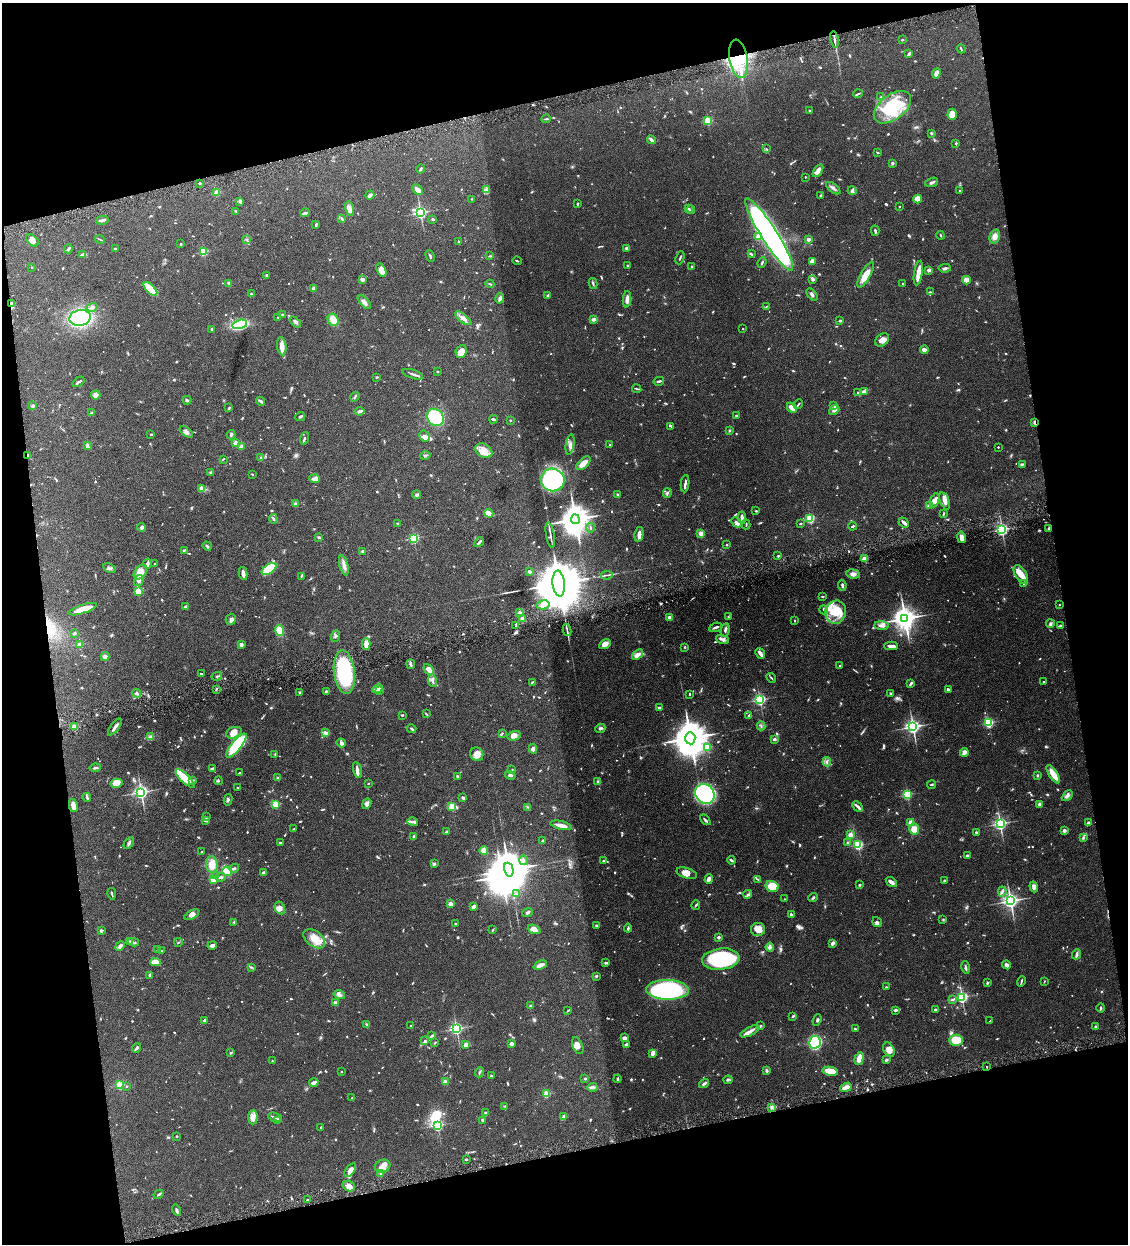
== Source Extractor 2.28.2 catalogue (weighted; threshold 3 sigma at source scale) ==
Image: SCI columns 262-4764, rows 3-4970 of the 4909 x 4973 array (HDU 1 of 3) = the unmasked area's bounding box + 8 px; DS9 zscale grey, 4 x 4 block average (1 PNG px = mean of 4 x 4 image px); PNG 1130 x 1246 px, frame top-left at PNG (2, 3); each listed source drawn as its Kron ellipse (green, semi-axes under 4 px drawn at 4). Shown black and unused: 25% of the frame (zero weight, under 4 of 8 exposures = <1% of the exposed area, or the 3 px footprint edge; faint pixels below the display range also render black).
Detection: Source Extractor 2.28.2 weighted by HDU 2 'WHT'. Background 0.0434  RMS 0.0037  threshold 0.0151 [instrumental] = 3 sigma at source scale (4.09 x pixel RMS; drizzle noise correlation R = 1.36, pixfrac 0.8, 0.05/0.05 arcsec/px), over >= 5 px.
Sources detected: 1241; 32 too faint to see at this stretch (4 x 4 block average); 3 inside a brighter object's white glare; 3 cosmic-ray / hot-pixel residue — neither listed nor drawn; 28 coinciding with a brighter row at this scale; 60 inside a brighter listed object's ellipse — not listed separately; of the other 1115, all 500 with FLUX_AUTO >= 1.76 (the completeness limit of this list) listed and drawn (615 fainter detections not listed), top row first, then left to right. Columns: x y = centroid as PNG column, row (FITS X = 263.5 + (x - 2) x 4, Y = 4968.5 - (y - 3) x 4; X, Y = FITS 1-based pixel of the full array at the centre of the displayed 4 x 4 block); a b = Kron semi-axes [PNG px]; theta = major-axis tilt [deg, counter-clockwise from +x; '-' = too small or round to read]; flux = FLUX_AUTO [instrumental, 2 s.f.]
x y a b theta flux
834 40 8 2 -80 6.9
902 40 2 2 - 2.6
961 49 5 2 - 2.1
909 54 4 2 - 6.9
739 59 19 9 -80 150
936 73 5 2 - 22
858 94 4 2 - 2.4
881 97 3 2 - 2
892 107 21 12 37 120
810 111 3 2 - 2.2
952 114 5 4 - 28
546 119 5 2 - 3.1
708 121 2 2 - 140
931 133 3 2 - 2.7
651 140 5 2 - 8.1
956 143 2 2 - 2.5
766 149 4 2 - 1.8
877 152 3 2 - 1.8
892 163 3 2 - 3.4
421 169 4 2 - 3.1
818 171 7 3 57 15
805 177 2 2 - 3.1
932 182 7 3 19 4.4
200 183 2 2 - 6.9
833 188 8 3 -39 6.3
418 190 6 3 -44 14
486 190 4 2 - 3.5
852 191 4 3 - 4.5
959 191 2 2 - 3.7
217 193 2 2 - 66
370 195 4 2 - 7.5
821 196 3 2 - 3.5
472 199 2 2 - 2.7
918 199 4 4 - 30
240 201 3 2 - 7
577 204 3 2 - 2.2
899 206 2 2 - 1.8
688 208 2 2 - 4.1
350 209 7 3 -78 13
691 210 4 2 - 2.2
236 211 3 2 - 2.3
305 213 4 2 - 3.9
420 213 2 2 - 470
342 219 3 2 - 2.5
433 219 2 2 - 3
102 220 6 2 15 7.4
316 225 4 2 - 2.6
875 231 5 2 - 3.7
769 235 42 8 -57 1200
941 235 4 2 - 1.8
995 236 7 5 75 13
758 237 2 2 - 57
100 239 5 2 - 1.8
808 239 2 2 - 12
32 240 7 5 -45 12
246 240 4 2 - 1.9
459 241 2 2 - 2
181 244 2 2 - 2.3
627 248 3 3 - 5.7
68 249 4 3 - 2.8
115 249 2 2 - 10
203 252 2 2 - 140
751 254 2 2 - 3
83 255 4 2 - 17
430 256 6 2 -64 3.8
490 256 4 2 - 1.8
680 258 7 2 70 2.4
517 261 4 2 - 2.2
762 262 5 2 - 2.9
812 262 4 3 - 15
627 265 2 2 - 1.9
32 267 2 2 - 3.5
692 267 3 2 - 1.8
945 268 6 2 6 4.4
381 270 7 4 -63 17
929 270 2 2 - 25
918 273 12 2 80 31
267 275 3 2 - 2.4
866 275 14 5 61 26
362 279 2 2 - 29
813 279 3 2 - 5.9
966 280 4 4 - 17
229 283 4 2 - 2.2
593 283 5 2 - 3.3
902 283 2 2 - 2
490 284 4 2 - 2.2
313 288 3 2 - 7
150 289 8 3 -44 43
930 292 4 2 - 2.2
251 294 3 3 - 2.1
548 295 3 2 - 4.2
812 295 7 3 -51 6.4
500 298 5 3 - 7.3
627 299 8 3 86 11
364 302 8 4 -46 7.6
11 303 3 2 - 3.1
92 307 5 3 - 5.9
766 307 4 2 - 1.8
283 315 3 3 - 3.5
278 317 2 2 - 3
80 318 11 8 10 290
463 318 10 3 -38 10
593 319 2 2 - 13
333 320 6 5 - 20
840 321 2 2 - 11
295 322 6 3 -45 5.7
240 324 7 4 16 130
211 329 3 2 - 2
743 329 2 2 - 2.2
882 340 8 5 41 12
282 346 9 4 -82 17
924 350 4 3 - 12
461 351 6 5 - 17
437 371 2 2 - 2.5
413 374 10 2 -18 5.3
377 377 3 2 - 1.8
659 381 5 2 - 4.4
79 382 6 2 36 4.7
637 389 5 2 - 2.1
864 391 4 3 - 4
858 393 3 2 - 3.2
96 395 5 4 - 7.3
355 397 5 2 - 3.4
187 400 4 2 - 3.3
260 401 5 2 - 7.2
798 404 5 2 - 2.2
834 405 4 3 - 3.2
33 406 2 2 - 13
229 408 4 2 - 1.8
792 408 5 3 - 15
834 410 5 3 - 8.6
360 411 5 2 - 8.4
91 413 3 2 - 5.7
300 416 5 2 - 3.8
736 416 3 2 - 2.4
435 417 9 7 -52 97
493 419 4 2 - 3.5
510 420 2 2 - 4.6
1035 422 2 2 - 11
671 426 3 2 - 2.5
730 431 2 2 - 2.5
186 432 7 3 -39 6.5
151 434 2 2 - 3
231 435 5 3 - 3.2
424 436 6 5 - 9.6
304 438 6 2 71 3.2
235 443 2 2 - 34
570 444 10 4 81 9.4
610 445 3 2 - 1.9
87 446 4 2 - 10
241 447 2 2 - 44
998 447 2 2 - 3.9
484 451 9 6 -32 23
425 455 5 2 - 2.5
28 456 3 2 - 3.7
261 458 4 2 - 3.2
223 459 4 2 - 1.8
583 463 9 4 42 17
1022 464 3 3 - 3
210 472 2 2 - 2.5
252 474 2 2 - 1.9
315 479 5 4 - 6.3
553 480 12 11 - 370
685 484 9 2 84 6.3
201 488 4 3 - 6.8
667 493 5 3 - 4.6
618 494 3 2 - 1.8
417 495 4 3 - 3.6
935 500 7 4 68 17
945 501 9 4 -69 11
295 504 4 3 - 3.2
929 505 4 2 - 8.2
756 511 2 2 - 2
489 513 4 3 - 25
943 514 4 2 - 2.5
742 518 6 3 -81 7.4
273 519 5 2 - 3.2
575 519 5 4 - 4700
810 519 2 2 - 190
736 522 6 2 -44 6.9
397 523 3 2 - 2.2
904 523 6 2 -45 6.6
746 524 5 2 - 2.1
800 524 3 2 - 1.8
852 526 4 2 - 2.5
141 527 4 3 - 6.7
590 528 5 2 - 2.4
1049 528 3 2 - 5.7
1002 529 2 2 - 520
639 534 7 4 77 9.4
701 534 2 2 - 38
550 535 13 2 -79 6
319 537 4 3 - 2.4
961 537 6 3 -78 12
414 538 2 2 - 220
479 542 5 2 - 6.2
727 545 2 2 - 2.1
207 546 5 2 - 2.6
184 550 3 2 - 1.9
362 551 2 2 - 3.4
778 556 3 2 - 2
865 559 2 2 - 79
147 564 5 3 - 7.7
155 564 2 2 - 1.8
344 565 10 3 -75 11
109 568 7 3 -26 5.1
269 569 8 4 35 61
530 571 4 3 - 2.9
140 572 8 5 53 26
243 573 6 3 -78 11
853 574 7 4 -8 12
607 575 6 2 9 2.9
1021 575 10 5 -60 25
301 576 4 2 - 2.1
139 580 6 4 58 7.6
559 583 13 6 -83 30000
1023 584 4 2 - 1.9
842 585 5 2 - 5.4
138 591 2 2 - 90
823 596 3 2 - 2.1
543 605 7 4 13 9.1
1059 605 2 2 - 3.3
186 606 4 2 - 2.2
83 609 15 4 18 30
824 610 5 2 - 2.9
519 612 2 2 - 14
836 612 12 10 76 42
670 617 2 2 - 31
729 617 3 2 - 1.8
522 618 3 3 - 5.5
905 618 4 3 - 2400
231 619 5 5 - 5.3
794 621 3 2 - 1.9
1050 624 4 3 - 4.5
516 626 3 2 - 2.1
881 626 7 4 -2 10
1061 626 4 2 - 2.9
715 627 6 2 21 5.7
567 630 6 2 -79 3.6
725 630 7 3 78 4.6
279 631 5 4 - 29
74 633 2 2 - 5.3
336 636 6 2 73 2.9
722 639 7 3 -22 7.3
241 644 3 3 - 6.2
366 644 6 3 -89 14
605 644 6 4 32 10
80 645 2 2 - 36
891 646 7 2 1 10
685 647 2 2 - 2.3
760 653 5 2 - 13
638 655 6 3 38 15
105 656 4 3 - 5.8
411 664 5 2 - 5.5
840 666 2 2 - 3
429 669 6 4 -49 13
344 672 22 10 -83 180
201 674 4 2 - 2.4
217 676 5 2 - 3.2
771 678 5 2 - 2.2
432 680 6 3 -81 6.2
532 682 4 2 - 1.8
1043 682 2 2 - 2.5
911 684 4 2 - 5.2
216 689 3 2 - 1.9
378 689 5 2 - 5.8
948 689 3 2 - 4.3
326 691 2 2 - 3.3
379 691 4 2 - 2.4
300 692 3 3 - 2.2
137 693 4 3 - 4.1
890 693 2 2 - 3.6
690 694 2 2 - 2
760 700 2 2 - 410
659 708 3 2 - 4.5
426 714 4 2 - 2.1
402 715 3 2 - 2.2
749 716 4 2 - 3.8
989 723 2 2 - 250
761 726 4 2 - 2.7
74 727 4 4 - 8.1
115 727 10 2 54 10
913 727 2 2 - 770
600 728 5 2 - 4.6
412 729 4 2 - 2.6
234 733 8 5 21 28
325 733 3 3 - 3.4
502 733 2 2 - 1.9
514 736 6 4 16 13
150 737 4 2 - 7.7
690 738 6 5 - 7800
774 739 2 2 - 4.5
341 743 4 4 - 5.8
236 746 15 5 51 150
708 747 2 2 - 84
533 749 5 3 - 7.6
964 752 4 3 - 10
275 754 4 2 - 1.8
477 754 7 6 - 15
827 762 5 2 - 3.3
95 768 6 2 9 3.3
212 768 4 2 - 3.6
357 770 8 3 -76 7.1
512 770 3 2 - 1.8
239 773 3 2 - 2.2
1053 774 10 3 -58 34
510 775 5 2 - 3.5
1038 775 2 2 - 2.7
457 777 3 2 - 4.3
278 778 2 2 - 3.2
185 779 12 4 -44 45
193 780 3 2 - 2.6
218 781 4 2 - 2
598 781 2 2 - 1.9
116 783 6 4 13 21
368 784 2 2 - 1.8
931 785 4 2 - 2.1
237 788 2 2 - 2
141 792 2 2 - 730
705 794 10 9 - 290
907 795 2 2 - 200
1067 796 6 3 46 6.7
87 797 4 3 - 2.6
463 797 3 2 - 5.3
228 800 6 3 80 3.8
276 804 2 2 - 120
367 804 6 4 68 6.5
1039 804 3 2 - 4.9
73 806 7 3 -80 24
858 806 6 3 -46 4.9
452 807 2 2 - 110
528 807 3 2 - 2.2
206 817 2 2 - 2.5
205 820 4 2 - 6.2
705 820 6 2 -46 4.5
413 822 5 2 - 6.8
910 822 3 3 - 11
1089 822 3 2 - 4.3
1000 824 2 2 - 580
561 825 11 3 -12 17
294 829 2 2 - 3.5
914 829 5 5 - 22
1064 830 2 2 - 24
446 832 2 2 - 15
976 832 2 2 - 14
850 835 2 2 - 14
414 836 3 2 - 2.8
1083 838 3 2 - 3.2
543 841 4 3 - 3.6
281 842 4 2 - 2
129 843 6 3 57 4.2
848 843 2 2 - 9.1
858 845 2 2 - 230
484 850 4 3 - 14
202 851 2 2 - 1.8
967 855 3 2 - 2.7
523 860 5 2 - 2.6
731 860 4 2 - 5.3
604 861 3 2 - 1.9
434 864 3 2 - 4.1
212 865 8 6 -84 24
234 868 5 2 - 4.4
509 870 7 4 -78 9600
227 871 5 4 - 16
264 873 4 3 - 6.3
687 873 10 5 -18 13
215 875 2 2 - 2.1
221 877 5 3 - 5.1
709 879 5 3 - 14
758 879 3 2 - 2
213 880 4 2 - 14
944 881 2 2 - 3.5
891 882 6 2 -36 13
859 885 3 3 - 1.9
772 886 7 5 -16 47
1034 887 5 4 - 7.9
1002 891 5 3 - 4.3
112 894 6 2 -80 2.5
517 894 3 2 - 3.1
748 894 4 2 - 2.9
813 898 5 2 - 3.6
785 899 2 2 - 2.1
1010 901 3 3 - 990
450 904 2 2 - 45
696 905 5 2 - 2.6
474 906 3 2 - 9.7
280 908 7 5 -63 9.1
528 912 5 2 - 4.1
192 915 8 3 29 7.8
791 915 3 2 - 4.5
943 920 2 2 - 1.8
234 922 4 2 - 2.6
877 922 5 4 - 5.4
456 923 4 2 - 2
596 925 2 2 - 9.4
628 928 4 2 - 3.3
534 929 6 3 -21 13
758 929 7 6 - 18
493 930 4 2 - 2
101 931 2 2 - 16
719 937 2 2 - 15
314 939 12 7 -36 26
130 941 2 2 - 2.4
133 942 6 2 -11 2.3
178 942 4 2 - 1.8
833 943 3 3 - 7.2
212 945 5 3 - 8.1
120 946 5 2 - 8.4
770 947 4 3 - 5.4
157 950 4 2 - 2.3
162 951 2 2 - 2
1076 954 5 3 - 5
721 959 19 10 7 220
155 962 5 3 - 28
605 963 4 2 - 2
540 965 7 3 22 12
1007 965 4 3 - 6.7
251 967 4 2 - 2.3
966 967 6 2 -79 3.7
150 975 3 2 - 4
596 976 2 2 - 4.2
1021 981 5 2 - 3.2
1044 981 3 2 - 1.8
987 983 2 2 - 3.9
886 987 2 2 - 2
668 990 21 10 -2 380
339 995 6 4 -14 6.1
962 997 2 2 - 440
952 1000 4 2 - 2.5
335 1003 2 2 - 9.9
531 1006 2 2 - 16
1101 1008 4 2 - 2.4
568 1010 3 2 - 2
895 1010 3 2 - 5.6
936 1010 4 2 - 5.2
792 1016 3 2 - 2.1
205 1020 2 2 - 15
817 1020 6 2 69 3
990 1021 2 2 - 1.8
367 1024 4 2 - 2.4
411 1026 3 2 - 2.4
760 1026 3 2 - 2
1096 1027 3 2 - 5.6
456 1029 2 2 - 450
855 1029 2 2 - 2.4
750 1031 10 3 27 9.6
432 1035 3 2 - 2.1
624 1038 3 2 - 12
425 1040 3 2 - 1.9
956 1040 7 5 0 36
435 1042 2 2 - 2.2
815 1042 6 6 - 230
511 1044 2 2 - 33
626 1044 3 2 - 5
466 1045 2 2 - 44
578 1046 9 5 -68 11
137 1048 5 2 - 4.9
889 1050 7 5 -61 16
230 1053 3 2 - 2
653 1053 3 2 - 20
859 1059 7 3 74 20
886 1060 3 2 - 4.5
272 1061 2 2 - 4.2
987 1067 2 2 - 1.8
767 1071 3 2 - 3.5
830 1071 8 3 -10 38
342 1072 2 2 - 2.1
479 1072 5 2 - 2.7
491 1076 3 2 - 2.2
585 1079 2 2 - 3.8
618 1079 4 2 - 3.7
728 1080 4 2 - 4
314 1082 4 2 - 9.5
445 1082 2 2 - 47
704 1083 5 2 - 4.5
120 1085 2 2 - 150
127 1086 2 2 - 2.2
592 1087 5 2 - 7.1
846 1087 6 2 23 14
546 1094 2 2 - 100
352 1098 3 2 - 1.8
505 1106 3 2 - 2
772 1107 3 2 - 3.7
486 1113 3 3 - 2.9
564 1116 4 3 - 3.4
253 1117 7 4 86 13
275 1117 7 2 -20 6.5
483 1120 2 2 - 4.5
277 1121 2 2 - 2.1
437 1125 2 2 - 330
321 1128 3 2 - 2
176 1136 2 2 - 3.5
466 1159 3 2 - 2.6
383 1166 8 6 18 14
350 1170 8 3 53 12
381 1173 4 3 - 3.5
349 1186 6 5 - 12
158 1194 5 2 - 2.8
307 1200 2 2 - 2.5
176 1210 5 2 - 4.3
Overlapping masked pixels (flux is a lower limit): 4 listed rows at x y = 739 59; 11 303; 1035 422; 28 456
Diffuse or blended objects may show on this block-average render without a row.